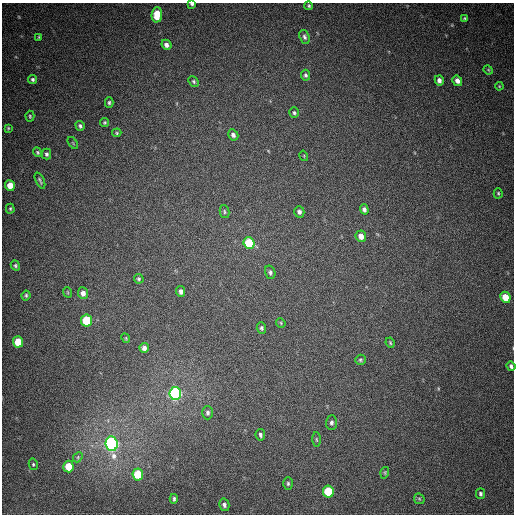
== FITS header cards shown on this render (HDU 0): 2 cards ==
NAXIS1  =                  512
NAXIS2  =                  512

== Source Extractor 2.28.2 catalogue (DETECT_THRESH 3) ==
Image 512 x 512 px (HDU 0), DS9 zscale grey, 1 PNG px = 1 image px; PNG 516 x 516 px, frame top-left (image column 1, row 512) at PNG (2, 3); each listed source drawn as its Kron ellipse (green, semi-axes under 4 px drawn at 4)
Background 458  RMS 13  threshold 37.8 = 3 sigma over >= 5 px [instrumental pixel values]
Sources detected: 69; all 69 listed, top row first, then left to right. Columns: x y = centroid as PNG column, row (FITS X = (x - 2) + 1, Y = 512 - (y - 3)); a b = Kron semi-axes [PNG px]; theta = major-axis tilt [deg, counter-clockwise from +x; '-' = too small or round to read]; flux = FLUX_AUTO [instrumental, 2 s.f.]
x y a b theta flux
192 4 4 3 - 1800
309 6 4 4 - 1200
157 15 8 5 86 20000
465 18 3 3 - 900
39 37 4 3 - 880
304 37 7 5 -69 2200
166 45 5 4 - 3300
488 70 5 4 - 810
305 75 5 4 - 1700
33 79 4 4 - 1800
439 80 5 4 - 3300
194 81 6 4 -48 1500
457 81 5 4 - 4500
499 86 4 3 - 740
109 102 5 4 - 1500
294 113 5 4 - 1400
30 116 5 4 - 1100
105 122 4 4 - 1300
80 126 5 4 - 1700
8 128 3 3 - 860
117 133 4 4 - 1000
233 135 6 5 - 3000
73 143 7 3 -54 880
38 152 5 4 - 1300
47 154 5 4 - 1800
304 156 5 3 - 640
40 181 9 3 -65 1500
10 185 5 5 - 10000
498 193 5 4 - 1100
10 209 5 4 - 1100
364 209 5 4 - 2700
224 212 6 4 -77 1300
299 212 6 5 - 2700
361 236 6 5 - 6800
249 243 6 5 - 41000
15 265 5 4 - 1500
270 272 7 5 -75 2100
139 279 5 4 - 1400
181 291 5 4 - 3100
67 292 5 3 - 770
83 293 6 5 - 4200
26 295 5 4 - 1400
505 297 6 5 - 16000
87 321 6 5 - 46000
281 323 5 4 - 870
261 328 6 5 - 1700
126 338 5 3 - 830
18 342 5 5 - 18000
390 343 5 3 - 1100
144 348 5 4 - 3500
360 360 5 5 - 1400
511 366 5 4 - 2100
175 393 6 6 - 220000
208 413 6 5 - 2100
331 423 7 5 88 2300
260 435 6 4 -83 2000
316 439 7 3 -89 1100
112 444 7 6 - 310000
78 457 5 4 - 1200
33 464 6 4 -77 1100
68 467 6 5 - 19000
385 473 6 3 72 920
138 474 6 5 - 28000
288 483 6 4 90 1600
328 491 6 5 - 38000
480 494 5 4 - 1800
174 499 5 3 - 1700
419 499 6 5 - 1200
224 505 6 5 - 2600
At the frame edge (FLAGS 8, measured only in part): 2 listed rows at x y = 192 4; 511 366